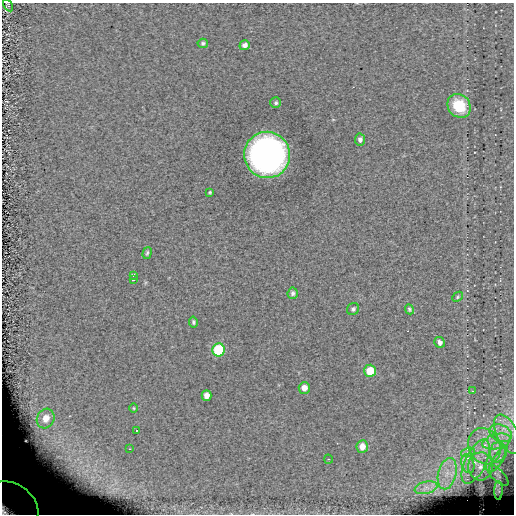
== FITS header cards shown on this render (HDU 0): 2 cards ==
NAXIS1  =                  512 / length of data axis 1
NAXIS2  =                  512 / length of data axis 2

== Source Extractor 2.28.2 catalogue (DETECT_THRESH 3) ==
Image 512 x 512 px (HDU 0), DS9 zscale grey, 1 PNG px = 1 image px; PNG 516 x 516 px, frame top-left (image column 1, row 512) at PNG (2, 3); each listed source drawn as its Kron ellipse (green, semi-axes under 4 px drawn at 4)
Background 0.0694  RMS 7.5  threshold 22.6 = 3 sigma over >= 5 px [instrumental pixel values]
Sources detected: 44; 1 with non-positive FLUX_AUTO (blend fragments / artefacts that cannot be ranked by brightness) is neither listed nor drawn; the other 43 listed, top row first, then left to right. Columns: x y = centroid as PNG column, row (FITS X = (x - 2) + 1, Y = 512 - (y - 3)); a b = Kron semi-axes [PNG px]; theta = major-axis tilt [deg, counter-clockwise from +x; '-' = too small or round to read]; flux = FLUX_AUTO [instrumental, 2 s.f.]
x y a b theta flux
8 5 7 3 -58 490
203 43 5 4 - 920
245 45 5 5 - 2300
276 103 5 5 - 1000
459 106 13 11 -50 20000
360 139 6 5 - 1900
267 155 23 23 - 240000
210 192 3 3 - 620
147 253 6 3 74 780
133 275 3 3 - 1900
133 280 3 3 - 2200
293 293 5 5 - 1300
458 297 6 4 44 730
353 309 6 5 - 1100
409 309 5 4 - 860
193 322 5 4 - 1100
440 342 5 5 - 1700
218 350 6 6 - 40000
370 371 6 6 - 13000
304 388 6 5 - 3800
472 391 3 2 - 590
207 395 5 5 - 3400
134 408 5 3 - 480
46 418 10 8 63 5700
136 430 2 2 - 520
501 433 12 8 -23 4700
507 434 21 10 -65 7800
497 442 14 7 14 5300
362 446 6 6 - 4000
484 446 19 15 -64 12000
129 449 2 2 - 360
468 452 7 4 18 1300
498 452 10 8 79 3800
328 459 4 4 - 580
498 459 15 4 57 2400
476 461 24 10 64 9900
468 464 9 6 -72 2600
480 466 14 12 87 6300
447 474 16 9 77 6800
497 475 14 5 -44 1800
426 488 11 6 13 3000
499 490 9 4 89 500
12 506 29 22 -35 110000
At the frame edge (FLAGS 8, measured only in part): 1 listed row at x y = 12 506
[1 non-positive-flux detection neither listed nor drawn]